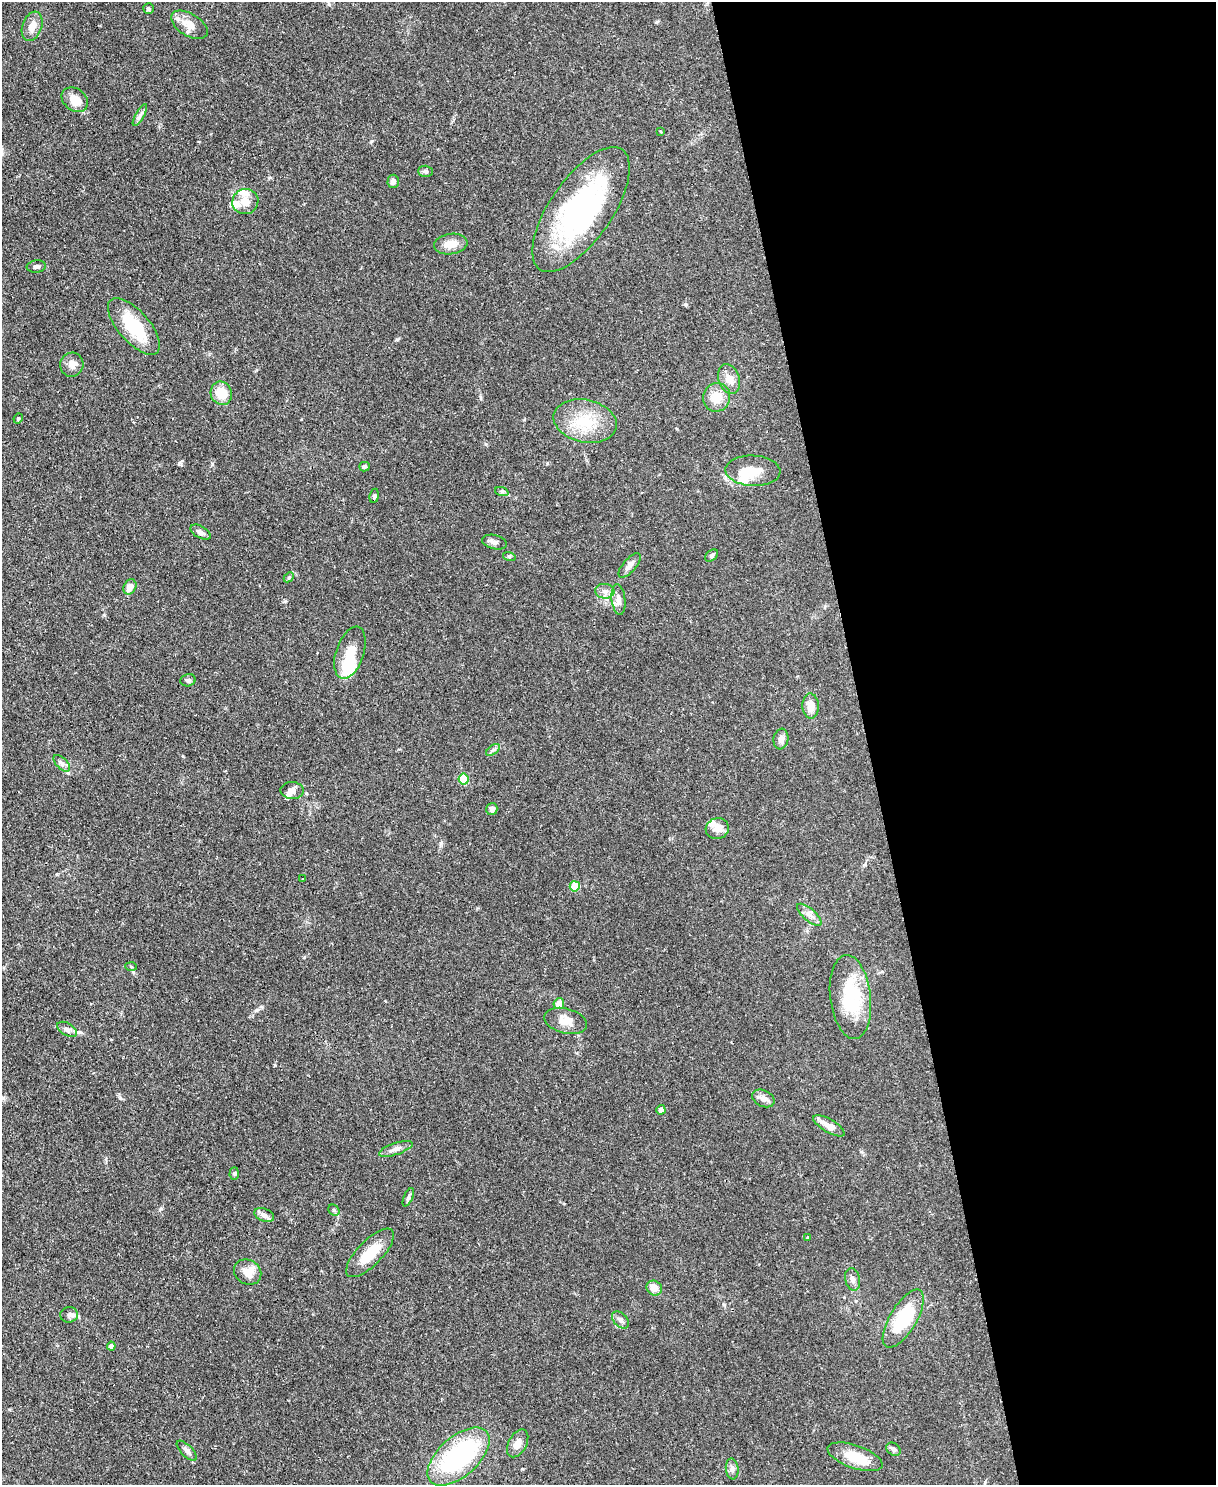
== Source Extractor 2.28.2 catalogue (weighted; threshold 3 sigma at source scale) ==
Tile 8 of 4 x 3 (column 4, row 2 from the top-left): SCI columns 3643-4856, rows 1620-3102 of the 4856 x 4838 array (HDU 1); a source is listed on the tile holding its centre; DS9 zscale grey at full resolution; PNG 1218 x 1487 px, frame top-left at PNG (2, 2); each listed source drawn as its Kron ellipse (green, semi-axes under 4 px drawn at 4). Shown black and unused: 29% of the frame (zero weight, under 2 of 3 exposures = <1% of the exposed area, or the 3 px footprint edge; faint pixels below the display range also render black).
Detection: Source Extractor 2.28.2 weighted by HDU 2 'WHT'; one run over the whole footprint, this tile lists its part. Background 0.0859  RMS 0.006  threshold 0.0271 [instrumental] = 3 sigma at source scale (4.5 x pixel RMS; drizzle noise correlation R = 1.50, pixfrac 1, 0.05/0.05 arcsec/px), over >= 5 px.
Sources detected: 81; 4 inside a brighter object's white glare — neither listed nor drawn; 4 inside a brighter listed object's ellipse — not listed separately; the other 73 listed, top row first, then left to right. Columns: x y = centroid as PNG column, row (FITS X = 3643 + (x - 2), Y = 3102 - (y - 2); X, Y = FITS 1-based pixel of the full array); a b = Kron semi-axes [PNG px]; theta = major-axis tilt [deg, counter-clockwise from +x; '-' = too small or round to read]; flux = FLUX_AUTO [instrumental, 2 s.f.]
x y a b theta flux
149 9 5 5 - 0.95
189 25 20 11 -31 7.7
32 26 15 9 70 5.6
75 100 14 11 -37 8.8
140 115 12 4 60 1.8
661 132 3 3 - 0.7
426 171 7 5 -2 1.3
393 181 6 5 - 2.4
245 202 13 12 - 6.9
581 210 73 31 55 120
451 244 17 10 7 6.7
36 267 9 6 7 1.8
134 326 35 15 -49 27
72 365 12 11 - 4
729 379 15 10 -70 5
221 393 12 10 -66 10
717 397 14 13 - 8.7
18 418 5 3 - 0.76
585 421 32 21 -12 22
364 467 5 4 - 1.2
753 471 27 15 -3 12
502 492 7 4 -19 1
374 496 7 4 82 1.1
201 532 11 6 -30 2.5
494 542 12 7 -14 2.2
509 556 6 4 -19 0.79
712 556 7 5 40 1.1
630 565 15 6 49 3.5
289 577 6 4 43 0.86
130 587 8 6 62 5.8
605 591 9 7 -5 2.8
618 599 15 7 -84 3.9
350 653 27 14 72 13
188 680 7 6 - 1.3
811 706 12 8 -88 6.6
781 739 10 7 82 3.1
493 750 8 4 37 1.3
62 763 10 5 -46 2
464 779 5 5 - 24
292 790 11 8 -3 3.4
492 809 6 5 - 2.6
717 829 12 10 23 4.3
303 879 2 2 - 0.36
575 886 5 5 - 20
809 915 15 6 -41 3.3
131 967 6 4 -3 0.79
850 997 42 20 -83 35
559 1004 5 5 - 8
566 1021 22 12 -14 7
67 1029 11 6 -31 2.2
763 1098 12 8 -26 3.5
661 1110 5 4 - 3.7
829 1126 18 6 -30 5.6
396 1149 18 6 18 3.4
234 1174 6 4 87 0.88
408 1197 10 4 67 1.4
334 1210 6 5 - 0.85
264 1215 10 6 -20 2.3
807 1238 4 3 - 0.64
370 1253 32 12 45 15
248 1272 14 12 -31 7.1
853 1279 11 7 -78 2.4
654 1288 8 7 - 5.9
69 1315 9 7 7 2.2
903 1319 33 13 59 34
621 1320 10 6 -45 2.2
111 1346 4 4 - 3.5
518 1443 15 9 62 4.9
893 1449 8 6 -34 1.6
187 1451 13 5 -45 2.3
459 1457 38 19 41 80
855 1457 29 11 -19 15
732 1469 10 6 -84 2.1
Unlisted compact peaks at least as high as the median listed source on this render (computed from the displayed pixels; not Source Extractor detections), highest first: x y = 161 1209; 275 1065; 179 463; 371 141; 120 1098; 256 1010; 212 464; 685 304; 397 339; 285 601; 480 397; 441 843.